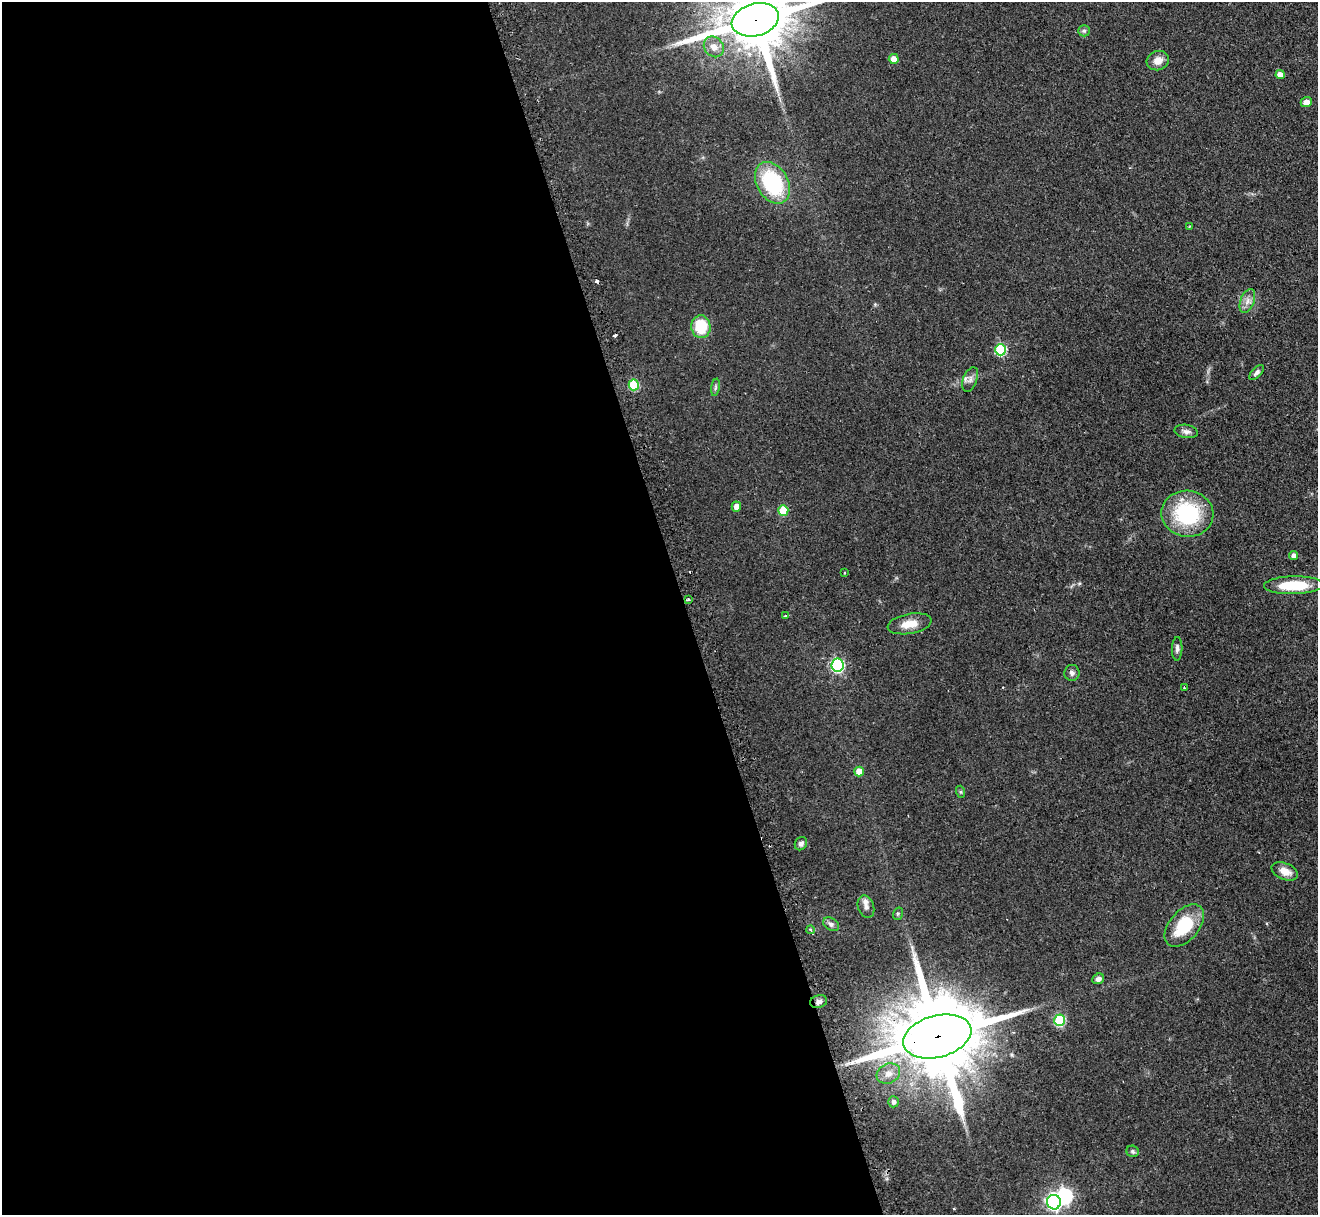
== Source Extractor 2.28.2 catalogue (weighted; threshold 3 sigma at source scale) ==
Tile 9 of 4 x 4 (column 1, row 3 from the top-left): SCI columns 38-1353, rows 1384-2596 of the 5340 x 5316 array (HDU 1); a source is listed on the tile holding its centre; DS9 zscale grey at full resolution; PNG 1320 x 1217 px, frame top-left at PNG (2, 2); each listed source drawn as its Kron ellipse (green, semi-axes under 4 px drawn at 4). Shown black and unused: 52% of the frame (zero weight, under 2 of 3 exposures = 4% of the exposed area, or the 3 px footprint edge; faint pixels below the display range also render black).
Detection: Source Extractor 2.28.2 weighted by HDU 2 'WHT'; one run over the whole footprint, this tile lists its part. Background 0.0738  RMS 0.0062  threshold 0.0277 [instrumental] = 3 sigma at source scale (4.5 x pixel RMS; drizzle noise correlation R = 1.50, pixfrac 1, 0.05/0.05 arcsec/px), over >= 5 px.
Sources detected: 52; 1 inside a brighter object's white glare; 3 cosmic-ray / hot-pixel residue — neither listed nor drawn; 1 inside a brighter listed object's ellipse — not listed separately; the other 47 listed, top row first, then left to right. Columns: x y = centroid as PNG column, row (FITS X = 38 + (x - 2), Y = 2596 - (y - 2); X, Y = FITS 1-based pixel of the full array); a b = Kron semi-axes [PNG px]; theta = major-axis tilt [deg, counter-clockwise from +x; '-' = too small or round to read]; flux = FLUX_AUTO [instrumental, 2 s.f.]
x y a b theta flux
755 20 24 16 15 6300
1084 31 6 5 - 1.1
714 47 11 9 -49 5.2
894 59 5 5 - 5.6
1158 61 11 9 18 5.2
1280 74 5 4 - 4.7
1306 102 6 5 - 3.6
772 183 22 15 -59 51
1189 227 4 2 - 0.46
1247 301 12 7 70 3.5
701 327 11 9 -86 23
1001 350 6 5 - 45
1257 373 9 4 48 1.7
970 379 13 7 69 2.9
634 385 5 5 - 28
715 387 9 4 81 1.2
1186 431 12 6 -10 2.5
736 507 5 4 - 4.2
783 510 5 5 - 17
1187 514 26 23 -9 51
1293 555 4 4 - 2.5
844 573 3 2 - 0.5
1294 585 30 9 1 21
688 600 3 3 - 2.6
785 616 4 3 - 2.4
909 624 22 10 11 8.5
1177 649 12 5 88 1.9
837 665 6 6 - 87
1072 673 8 7 - 2
1185 688 3 3 - 0.95
859 771 5 5 - 6.5
961 792 6 4 -72 0.81
801 844 7 6 - 2
1285 871 14 8 -22 6
866 907 11 8 -71 2.6
898 914 6 5 - 0.9
831 924 8 6 -29 1.8
1184 926 25 15 49 27
811 930 4 3 - 0.71
1098 979 6 5 - 2.5
819 1002 8 6 15 2.1
1059 1020 6 5 - 44
937 1036 35 21 15 11000
888 1073 12 9 28 5
893 1102 5 5 - 1.9
1133 1151 6 5 - 1.2
1054 1202 7 6 - 140
Overlapping masked pixels (flux is a lower limit): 3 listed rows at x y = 755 20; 819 1002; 937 1036
Isophote crosses this tile's border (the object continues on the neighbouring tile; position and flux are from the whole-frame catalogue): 1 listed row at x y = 755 20